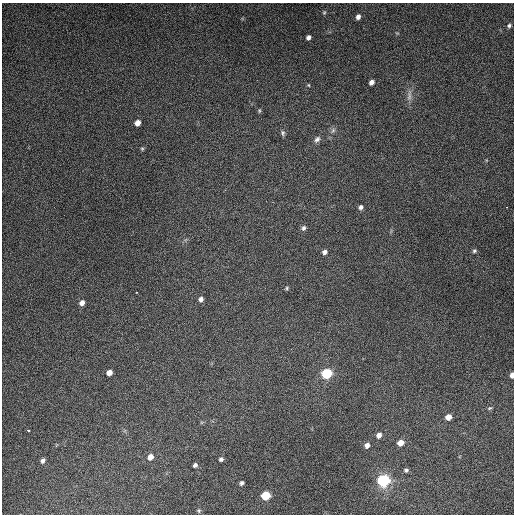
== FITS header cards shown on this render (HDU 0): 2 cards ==
NAXIS1  =                  512
NAXIS2  =                  512

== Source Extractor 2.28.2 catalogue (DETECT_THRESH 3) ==
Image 512 x 512 px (HDU 0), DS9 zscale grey, 1 PNG px = 1 image px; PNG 516 x 516 px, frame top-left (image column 1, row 512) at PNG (2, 3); no overlay
Background 5110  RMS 320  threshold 948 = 3 sigma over >= 5 px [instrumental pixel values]
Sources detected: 39; all 39 listed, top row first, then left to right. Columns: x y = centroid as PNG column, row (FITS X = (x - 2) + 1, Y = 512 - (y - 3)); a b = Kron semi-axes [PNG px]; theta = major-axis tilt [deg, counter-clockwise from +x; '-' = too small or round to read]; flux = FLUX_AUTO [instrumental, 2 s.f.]
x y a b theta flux
324 12 6 4 69 3.0e+04
358 17 5 5 - 9.1e+04
509 25 6 5 - 4.4e+04
308 37 5 4 - 7.0e+04
371 82 5 4 - 1.1e+05
308 85 4 4 - 2.1e+04
409 95 19 6 84 1.3e+05
259 111 5 4 - 2.7e+04
137 123 5 5 - 1.5e+05
333 130 8 5 54 6.2e+04
283 133 8 5 -90 4.5e+04
317 139 9 6 49 7.8e+04
142 149 5 5 - 2.8e+04
361 207 6 5 - 6.0e+04
303 228 7 6 - 5.7e+04
474 251 6 5 - 3.9e+04
325 252 5 5 - 7.4e+04
287 288 5 4 - 2.8e+04
137 292 3 2 - 1.9e+04
201 299 6 5 - 8.1e+04
82 303 6 5 - 1.1e+05
109 373 5 5 - 1.4e+05
327 373 8 7 - 9.8e+05
512 375 5 3 - 1.1e+05
490 408 6 4 26 2.9e+04
448 417 5 5 - 1.7e+05
28 430 4 2 - 4.3e+04
379 435 6 5 - 1.1e+05
400 443 6 5 - 2.0e+05
367 445 6 5 - 1.1e+05
150 457 6 5 - 1.6e+05
221 459 5 5 - 4.8e+04
43 461 6 4 52 6.8e+04
195 465 4 4 - 6.0e+04
406 470 5 5 - 4.4e+04
384 480 10 8 10 1.5e+06
241 483 4 4 - 5.3e+04
265 496 6 6 - 6.3e+05
199 510 6 5 - 3.2e+04
At the frame edge (FLAGS 8, measured only in part): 1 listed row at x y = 512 375